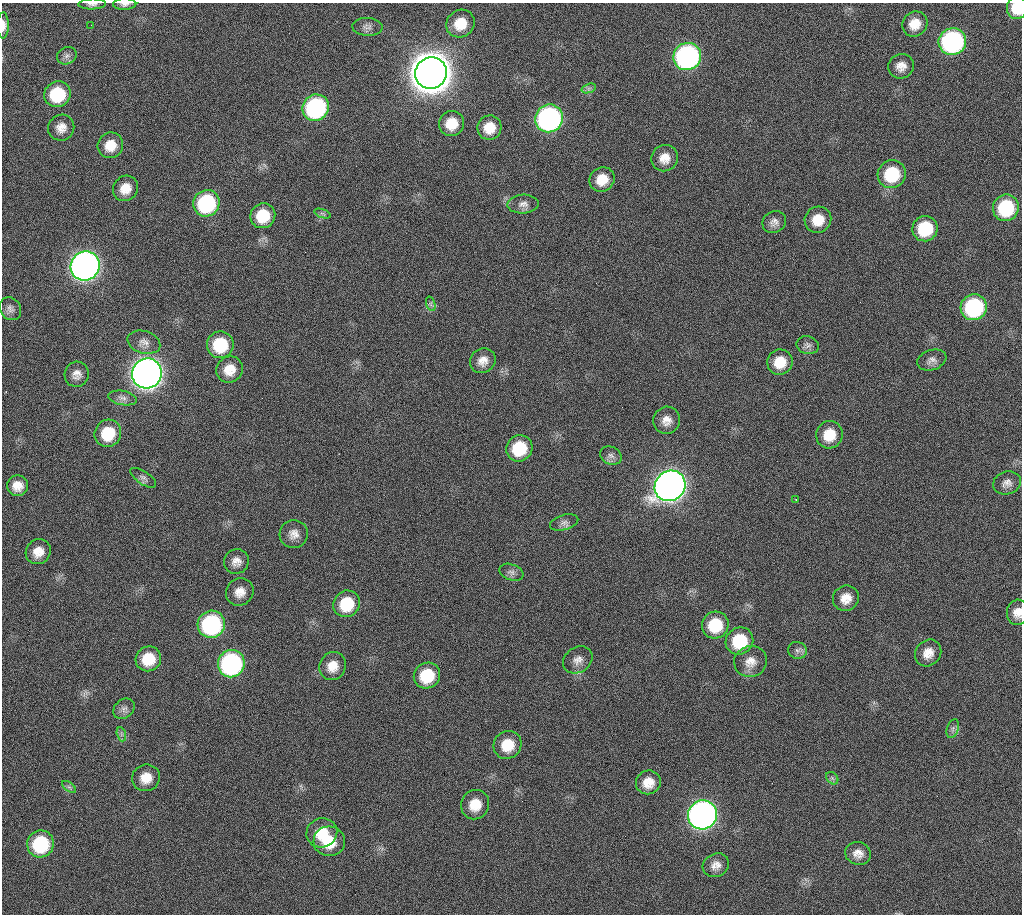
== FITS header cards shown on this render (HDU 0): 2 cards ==
NAXIS1  =                 1020 / length of data axis 1
NAXIS2  =                 912  / length of data axis 2

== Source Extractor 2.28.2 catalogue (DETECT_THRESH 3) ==
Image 1020 x 912 px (HDU 0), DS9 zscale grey, 1 PNG px = 1 image px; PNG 1024 x 916 px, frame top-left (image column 1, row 912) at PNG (2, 3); each listed source drawn as its Kron ellipse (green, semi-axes under 4 px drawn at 4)
Background 267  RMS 17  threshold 51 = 3 sigma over >= 5 px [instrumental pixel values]
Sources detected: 92; all 92 listed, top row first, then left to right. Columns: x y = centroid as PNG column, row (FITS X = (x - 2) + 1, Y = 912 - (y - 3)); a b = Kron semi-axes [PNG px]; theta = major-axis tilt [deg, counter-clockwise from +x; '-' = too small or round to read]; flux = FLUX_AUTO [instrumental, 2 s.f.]
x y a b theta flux
92 4 14 5 2 4.3e+03
125 4 11 6 1 4.3e+03
1017 8 11 10 - 2.7e+04
460 24 15 13 39 2.5e+04
915 24 13 12 - 1.6e+04
3 25 13 5 -90 7.9e+03
91 25 2 2 - 1.5e+03
367 27 15 9 -2 6.2e+03
952 42 14 13 - 2.5e+05
67 56 10 8 25 4.6e+03
687 56 14 13 - 3.6e+05
901 66 13 12 - 1.1e+04
431 73 16 15 - 4.7e+06
589 88 7 4 19 2.7e+03
57 94 13 12 - 6.0e+04
316 108 14 13 - 2.0e+05
549 118 14 13 - 3.6e+05
452 123 13 12 - 2.3e+04
61 128 13 13 - 1.1e+04
489 128 12 12 - 1.9e+04
110 145 13 12 - 1.9e+04
665 158 13 13 - 1.4e+04
892 174 14 13 - 5.9e+04
602 179 13 12 - 2.0e+04
125 188 13 12 - 1.6e+04
206 203 13 13 - 1.3e+05
523 204 15 9 3 8.0e+03
1006 208 13 13 - 7.7e+04
322 213 9 3 -19 2.1e+03
263 216 13 12 - 3.8e+04
818 220 13 13 - 2.1e+04
774 222 12 10 30 7.2e+03
925 229 13 12 - 5.4e+04
85 266 15 14 - 1.1e+06
431 304 7 4 -71 2.6e+03
974 307 13 13 - 1.4e+05
10 309 12 10 -55 6.2e+03
144 342 17 11 -17 8.9e+03
220 345 13 13 - 5.2e+04
808 345 11 8 -14 4.8e+03
932 360 15 10 18 6.8e+03
483 361 13 12 - 1.1e+04
780 362 13 12 - 2.3e+04
230 369 14 12 42 1.9e+04
147 373 15 14 - 1.6e+06
77 374 12 12 - 9.0e+03
123 398 14 7 -11 6.3e+03
667 420 14 13 - 1.2e+04
108 433 14 13 - 4.0e+04
829 435 14 13 - 2.6e+04
519 448 13 12 - 4.9e+04
611 456 11 8 -24 5.3e+03
143 478 15 6 -34 4.7e+03
1007 483 14 11 19 7.6e+03
17 486 10 10 - 1.3e+04
670 486 16 14 40 1.5e+06
796 500 3 3 - 7.6e+02
564 522 14 7 16 5.7e+03
294 534 14 14 - 1.1e+04
38 552 13 12 - 1.6e+04
236 561 12 12 - 9.9e+03
511 572 12 8 -19 5.2e+03
240 592 14 13 - 1.4e+04
846 598 13 12 - 1.5e+04
347 604 14 13 - 4.4e+04
1018 612 13 10 86 1.2e+04
211 624 14 13 - 1.8e+05
715 625 14 13 - 4.4e+04
739 641 14 13 - 5.3e+04
797 650 9 8 - 5.1e+03
928 653 14 12 48 1.4e+04
148 659 13 12 - 3.1e+04
578 660 16 12 34 1.0e+04
750 662 16 15 - 1.4e+04
231 664 14 13 - 2.6e+05
333 666 14 13 - 1.7e+04
427 676 13 12 - 4.5e+04
124 709 12 9 39 5.7e+03
953 729 10 6 71 4.2e+03
121 734 7 4 -72 2.7e+03
508 745 14 13 - 2.9e+04
146 778 14 13 - 1.8e+04
832 778 7 5 -46 2.6e+03
648 782 12 12 - 1.7e+04
69 787 8 4 -36 2.9e+03
475 805 15 14 - 2.3e+04
702 815 15 14 - 9.0e+05
322 833 15 14 - 2.9e+04
329 841 16 15 - 3.2e+04
40 844 13 13 - 8.8e+04
858 853 13 11 -17 1.1e+04
716 865 13 11 25 1.0e+04
At the frame edge (FLAGS 8, measured only in part): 5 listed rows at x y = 92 4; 125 4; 1017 8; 3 25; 1018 612